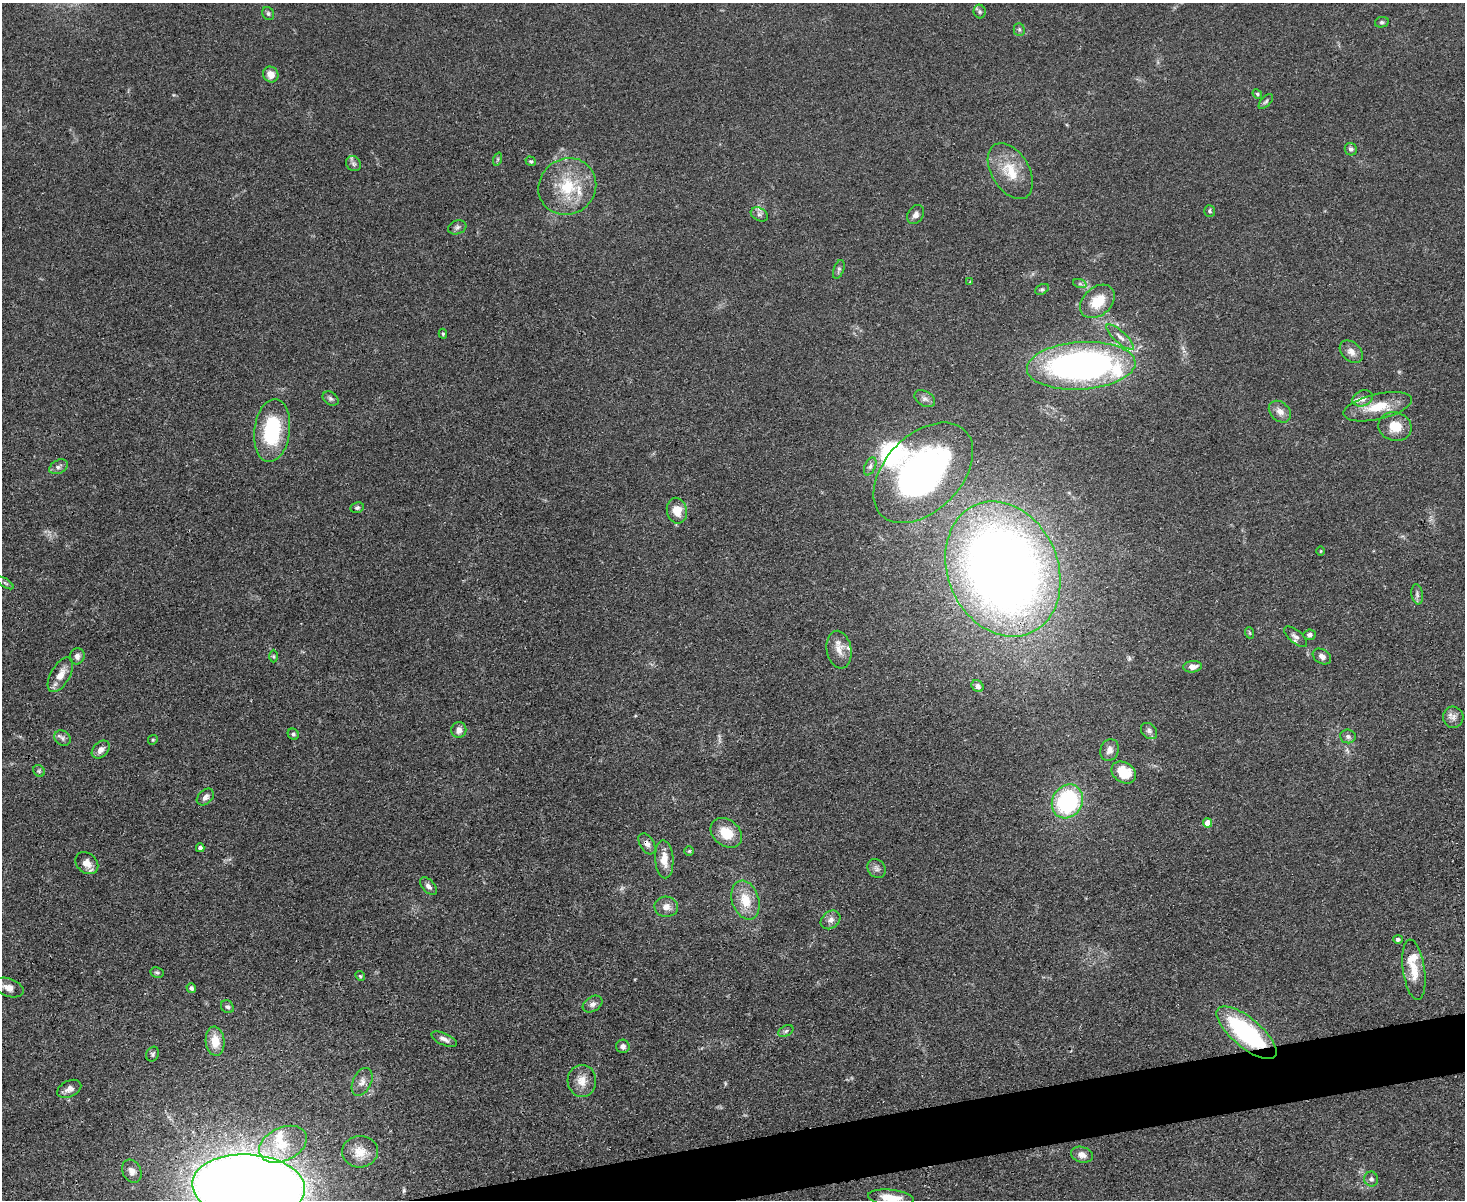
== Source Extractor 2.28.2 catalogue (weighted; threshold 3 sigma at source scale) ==
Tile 5 of 3 x 4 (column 2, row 2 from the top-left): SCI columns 1711-3173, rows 2395-3592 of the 4769 x 4789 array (HDU 1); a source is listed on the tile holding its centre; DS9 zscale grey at full resolution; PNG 1467 x 1202 px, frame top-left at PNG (2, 3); each listed source drawn as its Kron ellipse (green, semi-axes under 4 px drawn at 4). Shown black and unused: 3% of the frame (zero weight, under 3 of 4 exposures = <1% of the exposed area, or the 3 px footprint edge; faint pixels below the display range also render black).
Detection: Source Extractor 2.28.2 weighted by HDU 2 'WHT'; one run over the whole footprint, this tile lists its part. Background 0.0657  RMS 0.0059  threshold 0.0265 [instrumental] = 3 sigma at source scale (4.5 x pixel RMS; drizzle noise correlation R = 1.50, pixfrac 1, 0.05/0.05 arcsec/px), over >= 5 px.
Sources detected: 110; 2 too faint to see at this stretch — neither listed nor drawn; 7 inside a brighter listed object's ellipse — not listed separately; the other 101 listed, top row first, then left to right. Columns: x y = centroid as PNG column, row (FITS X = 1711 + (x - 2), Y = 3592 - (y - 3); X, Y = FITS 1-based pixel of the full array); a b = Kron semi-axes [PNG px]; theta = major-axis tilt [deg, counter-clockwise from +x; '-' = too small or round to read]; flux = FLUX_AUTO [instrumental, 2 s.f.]
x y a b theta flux
980 11 7 6 - 1.2
268 13 7 5 -59 1.2
1382 22 7 5 12 1.1
1019 29 6 5 - 1.1
271 74 8 7 - 4.8
1257 94 5 4 - 0.81
1266 101 9 4 47 1.2
1351 149 6 6 - 1.7
498 159 7 4 71 1
531 161 5 4 - 0.81
354 164 8 7 - 1.8
1010 171 31 19 -59 18
567 186 30 27 37 29
1210 211 6 5 - 1.1
759 214 9 6 -29 2
916 215 10 7 59 2.6
457 227 9 7 19 1.8
839 269 10 5 69 1.3
970 282 4 3 - 0.49
1080 284 7 4 -18 1.2
1042 289 7 5 28 1.1
1097 301 19 14 41 15
443 334 5 4 - 0.84
1120 337 18 6 -42 4
1351 352 13 9 -43 4.2
1081 366 54 23 4 230
1363 398 10 7 23 3.8
331 399 9 6 -33 1.7
925 399 11 7 -30 2.6
1378 407 35 12 13 17
1280 412 12 9 -43 4.4
1395 427 17 14 -18 11
272 430 31 17 83 43
870 466 10 5 66 1.9
59 467 10 6 28 2.3
923 473 59 38 46 210
357 508 7 5 11 1.2
677 511 13 10 -78 9.5
1321 551 4 3 - 0.47
1003 569 69 55 -66 630
5 583 9 3 -34 1
1417 594 10 5 -81 1.8
1250 633 6 3 -71 0.6
1309 635 6 5 - 1.7
1296 637 14 6 -40 2.7
839 650 19 12 -80 6.9
77 656 8 7 - 2.5
273 656 6 4 -89 0.91
1322 656 10 7 -31 2.9
1193 667 9 5 6 4.8
60 675 19 9 59 7.5
978 686 6 5 - 2.4
1453 717 10 10 - 3.4
459 730 8 7 - 4
1149 731 9 7 -46 2.1
293 734 6 5 - 1.1
1348 736 8 7 - 1.9
63 738 9 7 -37 2.1
153 740 5 4 - 0.73
101 750 10 7 44 3.7
1110 750 11 9 72 3.5
39 771 6 5 - 1.1
1124 772 13 10 -34 15
205 797 10 7 44 2.7
1067 801 17 15 58 66
1207 823 4 4 - 7.6
726 833 17 13 -39 12
647 844 11 7 -58 2.8
200 848 4 4 - 1.8
689 851 5 5 - 0.8
664 859 19 9 -86 7.8
87 863 12 9 -42 5.4
877 869 10 8 -47 2.4
428 886 10 6 -47 2.5
745 900 20 13 -72 13
666 907 12 10 -4 4.6
831 920 11 8 40 3.2
1398 939 5 4 - 1.5
1414 970 30 11 -82 11
157 972 7 5 -10 1.2
360 976 5 4 - 0.77
9 988 15 9 -19 5.2
191 988 5 4 - 1.7
592 1004 10 7 32 2.7
227 1007 7 6 - 1.5
786 1031 8 5 27 1.3
1246 1033 37 14 -40 79
444 1039 14 6 -25 2.9
215 1041 14 9 -85 10
623 1046 7 6 - 2.2
153 1054 7 6 - 1.3
582 1081 16 14 -86 7.3
362 1082 15 9 65 4.1
69 1089 13 8 26 3.3
283 1144 25 16 25 18
360 1152 18 15 4 9.4
1082 1155 11 7 -16 4.2
132 1171 12 9 -62 3.4
1371 1179 7 7 - 1.9
249 1186 56 32 -4 1700
891 1198 23 8 -6 10
Overlapping masked pixels (flux is a lower limit): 3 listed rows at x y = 1003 569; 647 844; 1246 1033
Isophote crosses this tile's border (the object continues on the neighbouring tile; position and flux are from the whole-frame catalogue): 2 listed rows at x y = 249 1186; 891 1198